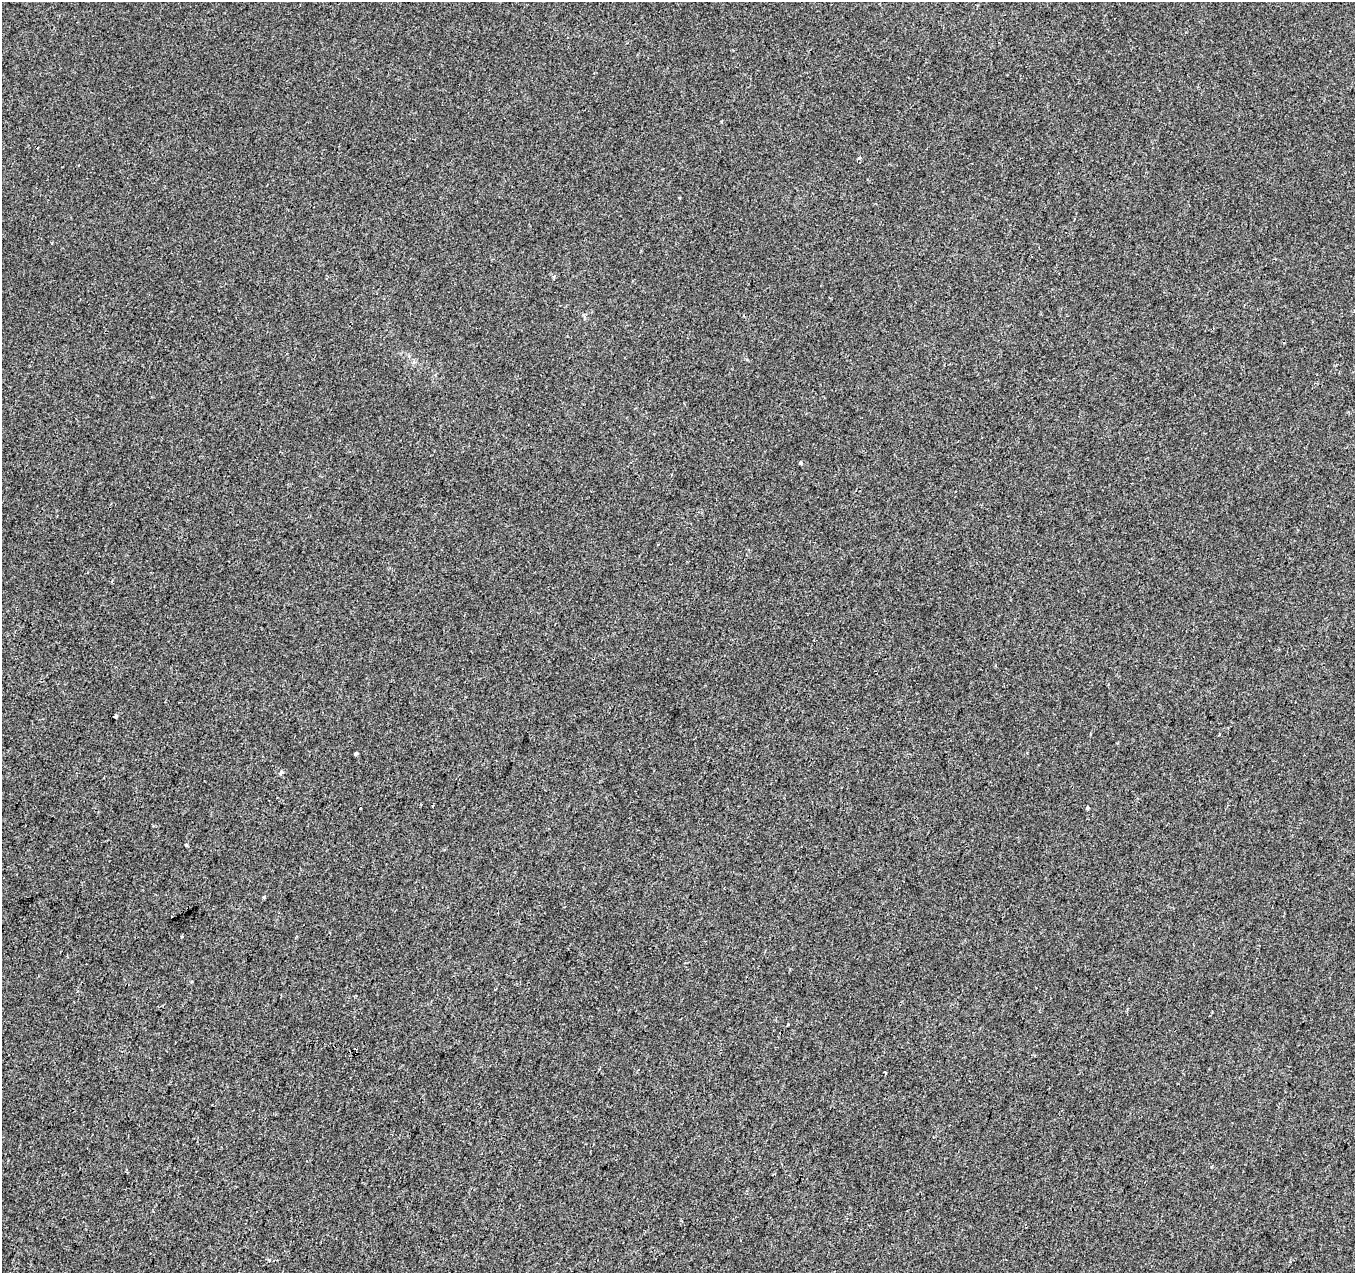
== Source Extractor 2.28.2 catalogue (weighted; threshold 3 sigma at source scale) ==
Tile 7 of 4 x 4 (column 3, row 2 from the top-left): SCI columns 2716-4068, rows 2819-4089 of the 5422 x 5573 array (HDU 1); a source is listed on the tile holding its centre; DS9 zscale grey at full resolution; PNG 1357 x 1275 px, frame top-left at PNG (2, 2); no overlay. Shown black and unused: <1% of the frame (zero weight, under 2 of 3 exposures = <1% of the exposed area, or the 3 px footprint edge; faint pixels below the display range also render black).
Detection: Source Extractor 2.28.2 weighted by HDU 2 'WHT'; one run over the whole footprint, this tile lists its part. Background -5.66e-04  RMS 0.0041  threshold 0.0187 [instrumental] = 3 sigma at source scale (4.5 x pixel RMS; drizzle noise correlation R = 1.50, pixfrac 1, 0.0396/0.0396 arcsec/px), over >= 5 px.
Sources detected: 14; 3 cosmic-ray / hot-pixel residue — not listed; the other 11 listed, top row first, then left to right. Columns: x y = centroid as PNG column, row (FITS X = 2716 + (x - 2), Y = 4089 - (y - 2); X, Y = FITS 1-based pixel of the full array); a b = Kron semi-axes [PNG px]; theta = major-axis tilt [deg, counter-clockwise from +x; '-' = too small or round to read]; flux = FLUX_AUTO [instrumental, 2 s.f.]
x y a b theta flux
859 158 5 3 - 0.57
554 276 5 4 - 0.58
801 463 3 3 - 1.5
115 716 3 3 - 1.2
1219 734 3 2 - 0.39
356 753 4 3 - 1
281 772 5 4 - 0.69
186 845 3 3 - 0.9
182 936 3 3 - 1.1
788 1024 3 2 - 0.48
885 1073 4 3 - 0.63